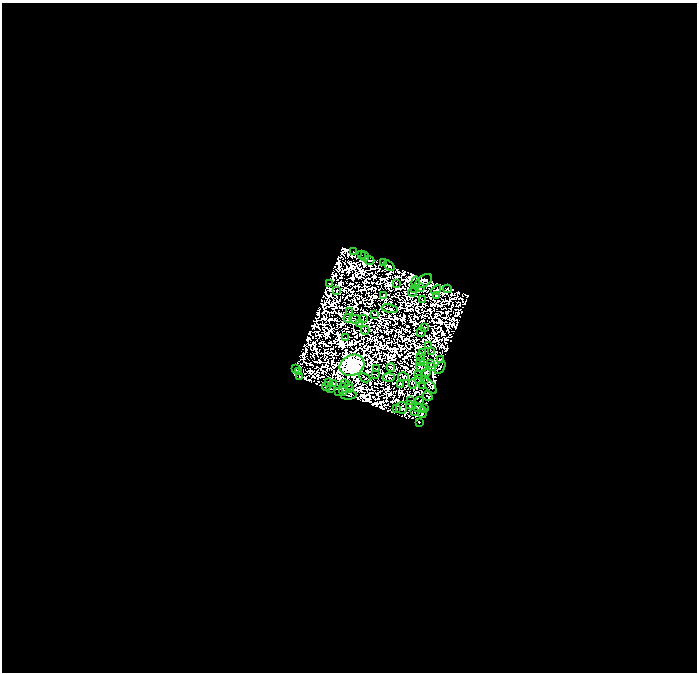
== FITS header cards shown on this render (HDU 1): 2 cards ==
NAXIS1  =                  695
NAXIS2  =                  670

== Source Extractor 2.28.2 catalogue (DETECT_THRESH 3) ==
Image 695 x 670 px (HDU 1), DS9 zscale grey, 1 PNG px = 1 image px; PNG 699 x 674 px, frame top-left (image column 1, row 670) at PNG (2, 3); each listed source drawn as its Kron ellipse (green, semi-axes under 4 px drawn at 4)
Background 0.026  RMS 5.2e-06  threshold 1.55e-05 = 3 sigma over >= 5 px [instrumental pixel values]
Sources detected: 179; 100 with non-positive FLUX_AUTO (blend fragments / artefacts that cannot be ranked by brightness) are neither listed nor drawn; the other 79 listed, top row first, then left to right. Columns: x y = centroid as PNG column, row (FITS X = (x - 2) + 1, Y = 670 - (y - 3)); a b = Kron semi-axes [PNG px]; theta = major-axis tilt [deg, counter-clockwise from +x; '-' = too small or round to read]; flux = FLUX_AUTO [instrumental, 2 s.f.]
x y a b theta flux
353 251 2 2 - 0.6
362 255 2 2 - 0.14
364 256 5 2 - 0.8
369 260 5 2 - 0.16
383 263 3 2 - 0.5
389 266 6 3 -39 1.2
424 281 9 5 33 2.3
396 283 2 2 - 0.65
416 283 6 2 -83 0.14
330 284 2 2 - 0.29
415 288 2 2 - 0.36
420 288 3 3 - 0.45
447 289 4 3 - 0.24
337 290 2 2 - 0.59
436 290 5 3 - 0.49
412 292 4 2 - 0.031
384 295 3 3 - 0.28
436 296 4 2 - 0.47
422 300 3 2 - 0.058
390 309 8 2 -11 0.011
350 311 2 2 - 0.29
375 314 3 2 - 0.66
348 318 4 2 - 0.41
363 318 3 2 - 0.18
355 319 6 2 -7 0.034
360 323 4 2 - 0.17
424 328 2 2 - 0.12
365 330 4 3 - 0.025
421 332 5 3 - 0.089
345 338 3 2 - 0.29
428 346 3 2 - 0.44
422 352 2 2 - 0.25
432 352 2 2 - 0.11
420 357 2 2 - 0.23
440 359 3 2 - 0.45
420 361 3 2 - 0.34
431 364 3 3 - 0.013
352 365 13 10 24 820
391 367 4 2 - 0.47
421 367 5 3 - 0.17
432 367 4 3 - 0.75
296 368 3 3 - 0.36
440 368 7 3 57 1.1
377 369 4 2 - 0.0034
299 371 3 2 - 0.55
426 373 5 4 - 0.18
376 374 3 2 - 0.26
418 374 3 2 - 0.08
300 377 3 2 - 0.55
403 377 5 4 - 0.54
365 378 6 2 -28 0.33
389 378 6 3 3 0.075
424 379 3 2 - 0.44
419 380 4 2 - 0.46
328 382 4 3 - 0.35
333 383 2 2 - 0.41
345 384 2 2 - 0.18
400 384 4 3 - 0.17
412 384 5 3 - 0.45
349 386 2 2 - 0.21
423 386 3 2 - 0.31
430 386 9 4 -54 0.2
326 387 4 2 - 0.91
331 389 3 3 - 0.31
349 389 3 2 - 0.32
343 390 6 3 89 0.33
339 392 3 2 - 0.36
349 395 8 4 5 0.82
427 396 5 2 - 0.07
411 401 3 2 - 0.26
420 401 3 2 - 0.74
411 405 5 3 - 0.93
396 408 3 2 - 0.5
402 408 6 5 - 1.1
418 408 7 3 -31 0.97
424 409 3 3 - 1.1
415 411 2 2 - 0.25
422 413 5 4 - 1.8
419 422 3 3 - 1.7
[100 non-positive-flux detections neither listed nor drawn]